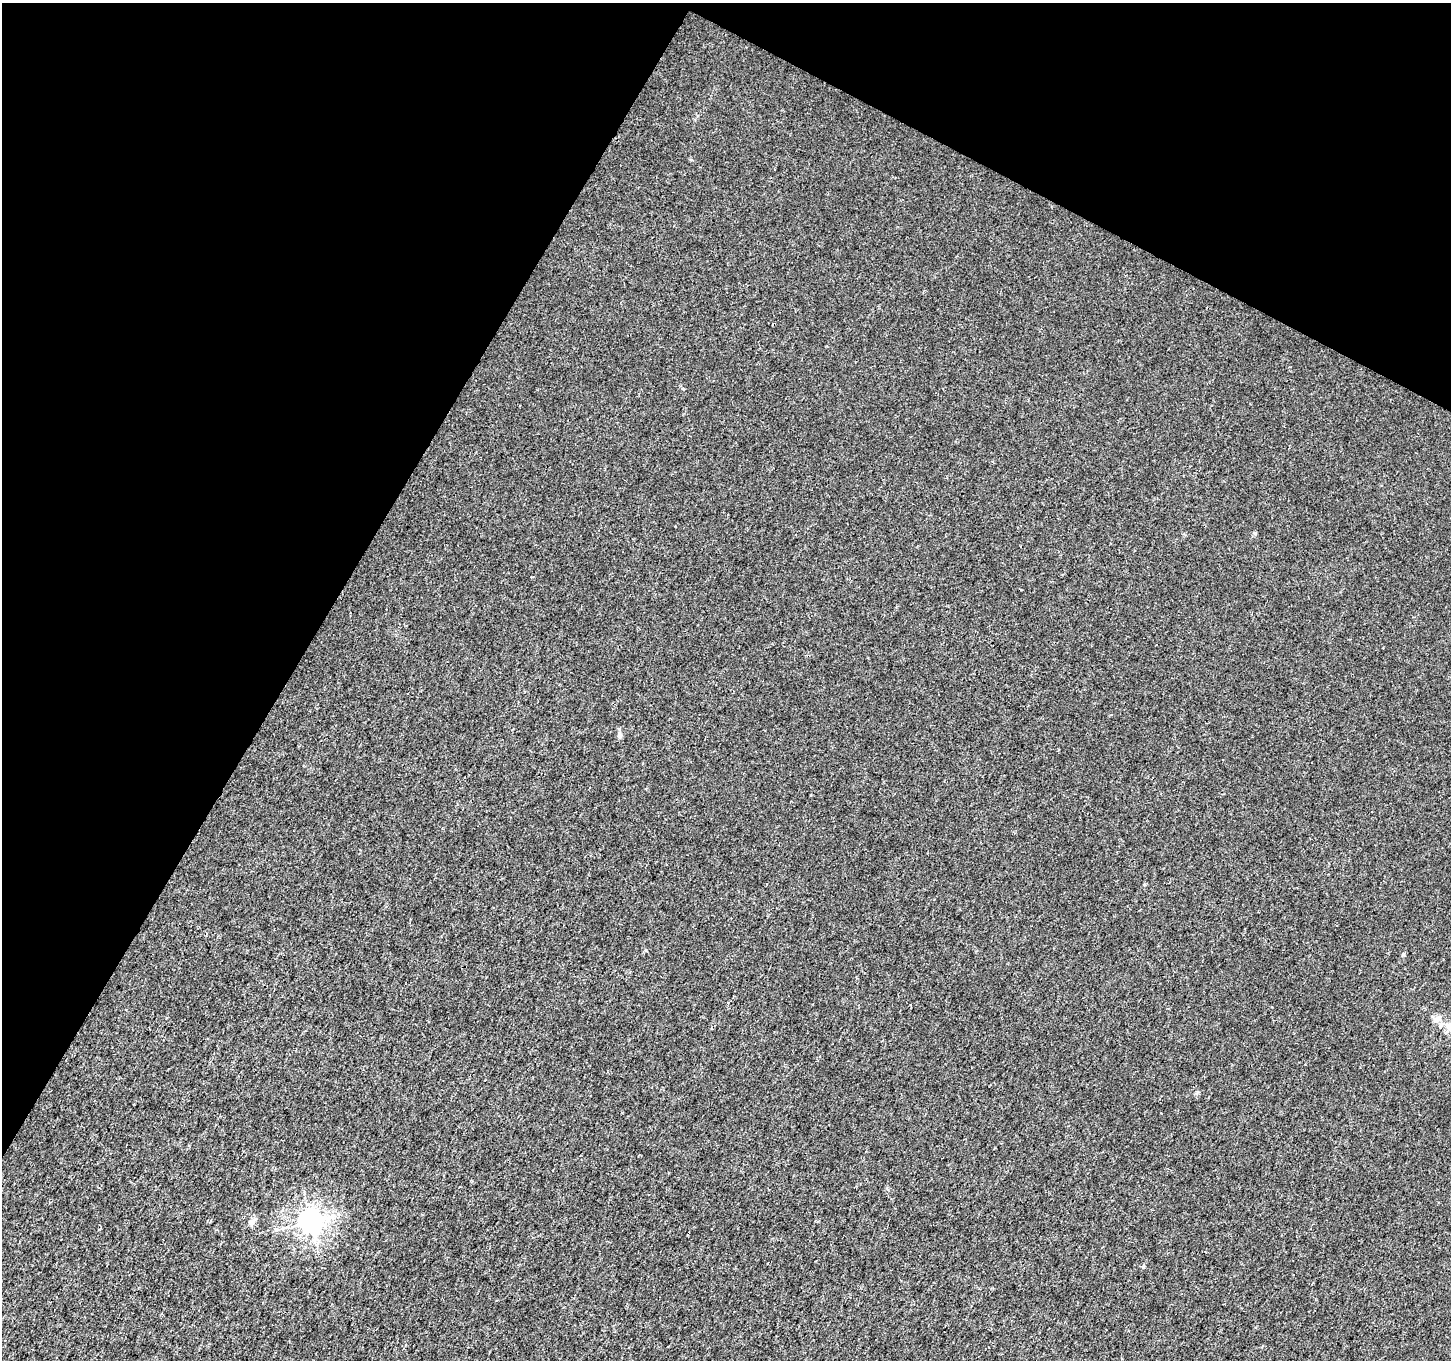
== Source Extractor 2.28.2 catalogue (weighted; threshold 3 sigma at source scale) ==
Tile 2 of 4 x 4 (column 2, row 1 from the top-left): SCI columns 1458-2906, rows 4337-5694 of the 5803 x 5892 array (HDU 1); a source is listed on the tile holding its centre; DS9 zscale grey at full resolution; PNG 1453 x 1362 px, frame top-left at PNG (2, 3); no overlay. Shown black and unused: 28% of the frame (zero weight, under 3 of 4 exposures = <1% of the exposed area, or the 3 px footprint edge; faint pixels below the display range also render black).
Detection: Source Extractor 2.28.2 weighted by HDU 2 'WHT'; one run over the whole footprint, this tile lists its part. Background 0.00181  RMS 0.0022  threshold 0.00977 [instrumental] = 3 sigma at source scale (4.5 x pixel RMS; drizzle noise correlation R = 1.50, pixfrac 1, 0.0396/0.0396 arcsec/px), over >= 5 px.
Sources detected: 4; all 4 listed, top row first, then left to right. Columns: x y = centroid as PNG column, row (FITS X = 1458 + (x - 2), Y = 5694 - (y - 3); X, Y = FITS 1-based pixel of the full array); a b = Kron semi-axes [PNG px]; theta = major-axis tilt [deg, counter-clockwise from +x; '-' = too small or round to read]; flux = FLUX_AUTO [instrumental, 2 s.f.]
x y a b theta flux
619 734 9 6 -70 0.64
1438 1019 12 8 27 1.3
1450 1027 11 5 79 0.87
310 1221 8 7 - 170
Isophote crosses this tile's border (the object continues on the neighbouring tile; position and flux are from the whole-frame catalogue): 1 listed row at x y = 1450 1027